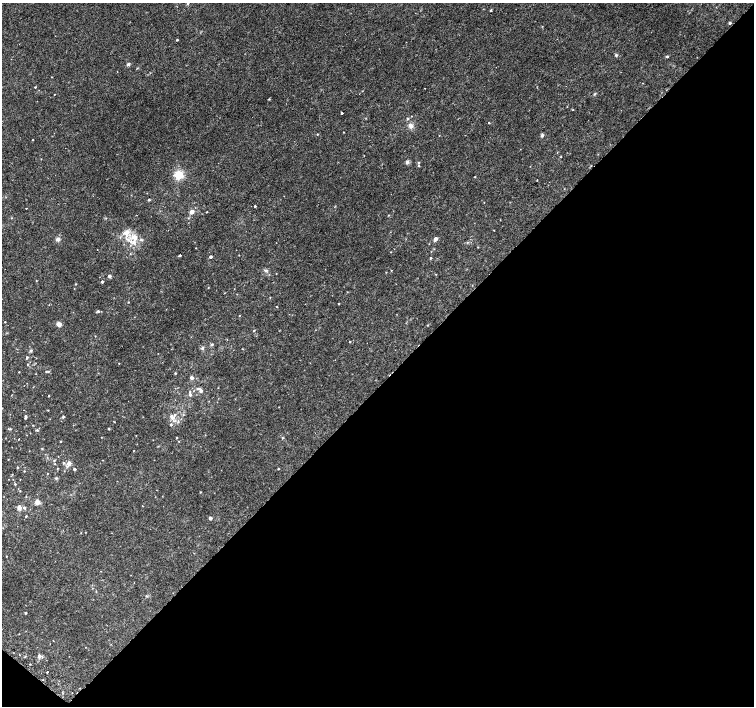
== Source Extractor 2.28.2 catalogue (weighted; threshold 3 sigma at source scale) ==
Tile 15 of 4 x 4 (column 3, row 4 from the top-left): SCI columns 3042-4545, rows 260-1667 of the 6075 x 6084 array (HDU 1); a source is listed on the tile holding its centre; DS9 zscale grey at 2 x 2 block average (1 PNG px = mean of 2 x 2 image px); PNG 756 x 708 px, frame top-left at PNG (2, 3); no overlay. Shown black and unused: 46% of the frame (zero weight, under 2 of 3 exposures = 2% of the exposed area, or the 3 px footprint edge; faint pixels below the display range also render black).
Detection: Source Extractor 2.28.2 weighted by HDU 2 'WHT'; one run over the whole footprint, this tile lists its part. Background 0.00396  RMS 0.0028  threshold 0.0128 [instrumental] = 3 sigma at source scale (4.5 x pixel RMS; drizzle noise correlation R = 1.50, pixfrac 1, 0.0396/0.0396 arcsec/px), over >= 5 px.
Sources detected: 128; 3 cosmic-ray / hot-pixel residue — not listed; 1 coinciding with a brighter row at this scale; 5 inside a brighter listed object's ellipse — not listed separately; the other 119 listed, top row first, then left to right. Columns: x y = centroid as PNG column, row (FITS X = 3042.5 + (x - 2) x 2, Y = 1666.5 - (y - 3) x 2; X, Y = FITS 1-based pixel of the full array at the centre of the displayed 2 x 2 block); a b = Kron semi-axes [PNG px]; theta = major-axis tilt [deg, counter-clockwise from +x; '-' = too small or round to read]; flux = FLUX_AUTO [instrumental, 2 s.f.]
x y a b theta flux
188 3 3 3 - 0.67
491 10 2 2 - 1.2
730 23 3 2 - 1.1
177 40 2 2 - 0.57
616 55 4 4 - 0.83
667 57 3 3 - 0.82
128 64 5 4 - 1.1
117 71 2 2 - 0.24
35 87 2 2 - 2.3
54 94 2 2 - 0.23
595 94 4 2 - 0.56
269 99 3 2 - 0.38
573 110 2 2 - 0.38
342 113 2 2 - 9.2
407 119 3 3 - 0.79
489 123 2 2 - 0.68
411 126 7 6 - 2.8
343 132 2 2 - 0.27
317 134 3 2 - 0.38
542 135 4 3 - 1.2
32 140 2 2 - 0.33
561 157 2 2 - 0.33
407 162 5 4 - 1.3
418 163 3 3 - 0.56
418 166 2 2 - 1.7
179 175 6 6 - 14
475 177 2 2 - 0.47
537 180 2 2 - 0.39
149 200 4 2 - 0.57
255 206 2 2 - 1.5
26 208 2 2 - 0.35
192 212 5 5 - 2.6
207 212 2 2 - 0.4
389 215 3 2 - 0.39
494 230 2 2 - 0.27
126 232 11 6 24 4.7
135 237 9 8 - 5.6
58 239 5 5 - 1.5
435 239 3 3 - 3.9
467 242 4 3 - 0.62
478 247 2 2 - 0.29
196 248 2 2 - 0.27
97 250 2 2 - 0.22
180 255 2 2 - 1.9
239 255 2 2 - 0.23
210 257 3 3 - 1
431 258 2 2 - 0.66
265 270 5 4 - 1.1
109 276 3 2 - 2.2
102 282 2 2 - 1.3
76 284 2 2 - 0.37
208 288 2 2 - 0.34
128 302 2 2 - 0.34
339 303 3 2 - 0.41
277 307 2 2 - 1.5
98 311 3 3 - 0.95
239 315 2 2 - 1
59 324 6 5 - 2.4
254 331 3 2 - 0.38
95 336 2 2 - 0.28
350 342 2 2 - 0.41
212 344 4 3 - 0.81
202 348 5 4 - 1
31 351 3 3 - 1.1
27 357 3 3 - 0.91
119 363 2 2 - 0.22
27 364 2 2 - 0.37
46 371 3 2 - 0.44
19 372 2 2 - 0.29
175 373 2 2 - 0.58
192 378 3 3 - 2.9
198 388 4 3 - 0.89
193 391 3 2 - 0.28
201 391 3 3 - 2.4
190 392 3 2 - 0.43
190 395 3 3 - 1.4
48 396 2 2 - 0.36
48 410 2 2 - 0.29
63 416 3 2 - 0.93
25 417 4 2 - 1
172 418 8 4 9 2.4
33 425 2 2 - 0.29
171 425 3 3 - 0.78
10 429 5 2 - 0.59
109 429 3 2 - 0.56
37 430 4 3 - 0.67
177 437 2 2 - 0.34
283 438 3 3 - 0.47
19 439 2 2 - 3.6
60 441 3 2 - 0.39
178 441 3 2 - 0.25
42 449 3 2 - 0.45
133 451 3 2 - 0.25
8 459 2 2 - 0.27
54 460 3 2 - 0.39
63 463 3 3 - 0.66
69 463 3 3 - 6.2
67 466 4 3 - 0.78
17 467 2 2 - 0.55
57 468 3 2 - 0.38
74 469 2 2 - 1.2
278 469 2 2 - 0.46
24 471 2 2 - 0.42
12 474 2 2 - 0.27
47 474 2 2 - 0.27
56 478 4 3 - 0.64
15 484 3 2 - 0.55
20 491 3 2 - 0.33
200 492 2 2 - 0.4
37 502 6 5 - 2.6
142 506 2 2 - 0.62
19 508 4 3 - 3.3
24 508 4 3 - 1.1
26 516 3 2 - 0.46
210 518 2 2 - 2.5
6 556 2 2 - 0.3
26 613 2 2 - 0.72
39 656 4 4 - 2.2
47 672 2 2 - 0.48
Diffuse or blended objects may show on this block-average render without a row.